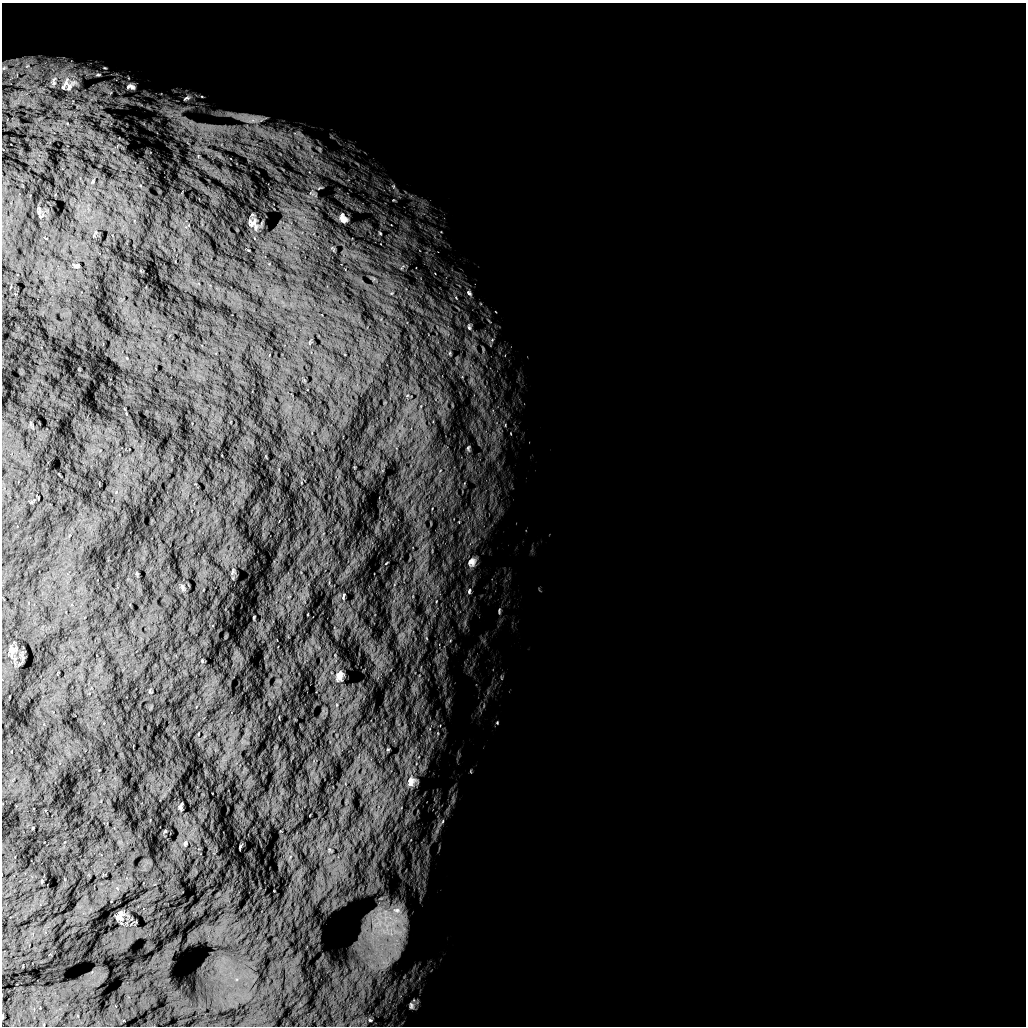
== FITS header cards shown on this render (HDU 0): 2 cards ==
NAXIS1  =                 1024 /
NAXIS2  =                 1024 /

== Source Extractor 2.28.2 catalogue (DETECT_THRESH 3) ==
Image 1024 x 1024 px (HDU 0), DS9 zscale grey, 1 PNG px = 1 image px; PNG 1028 x 1028 px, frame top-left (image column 1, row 1024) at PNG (2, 3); no overlay
Background 5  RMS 910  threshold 2740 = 3 sigma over >= 5 px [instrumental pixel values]
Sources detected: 31; all 31 listed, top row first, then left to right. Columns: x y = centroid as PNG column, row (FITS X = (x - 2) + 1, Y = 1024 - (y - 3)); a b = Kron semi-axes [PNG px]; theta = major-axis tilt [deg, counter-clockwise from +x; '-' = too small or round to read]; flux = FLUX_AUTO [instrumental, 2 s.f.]
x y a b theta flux
105 68 5 3 - 47000
98 75 9 4 5 110000
54 81 14 5 84 190000
69 86 29 9 43 640000
131 87 14 9 -11 400000
186 98 13 7 28 330000
252 120 11 7 10 460000
343 218 9 6 -55 300000
252 222 9 7 28 180000
380 233 5 3 - 51000
75 265 8 4 8 67000
469 293 9 6 -46 160000
469 327 9 5 -75 160000
468 448 6 4 57 80000
472 562 13 10 64 400000
469 591 9 5 88 140000
343 596 8 3 83 78000
499 611 10 2 90 70000
339 676 9 6 79 290000
497 723 5 3 - 49000
388 749 5 3 - 55000
411 781 17 13 58 760000
180 806 6 3 65 93000
443 821 6 4 70 95000
185 843 6 4 46 81000
240 846 7 2 69 50000
397 910 15 10 -6 790000
121 918 13 5 -82 210000
395 932 10 6 -24 480000
411 1006 10 7 -74 190000
370 1020 3 3 - 44000